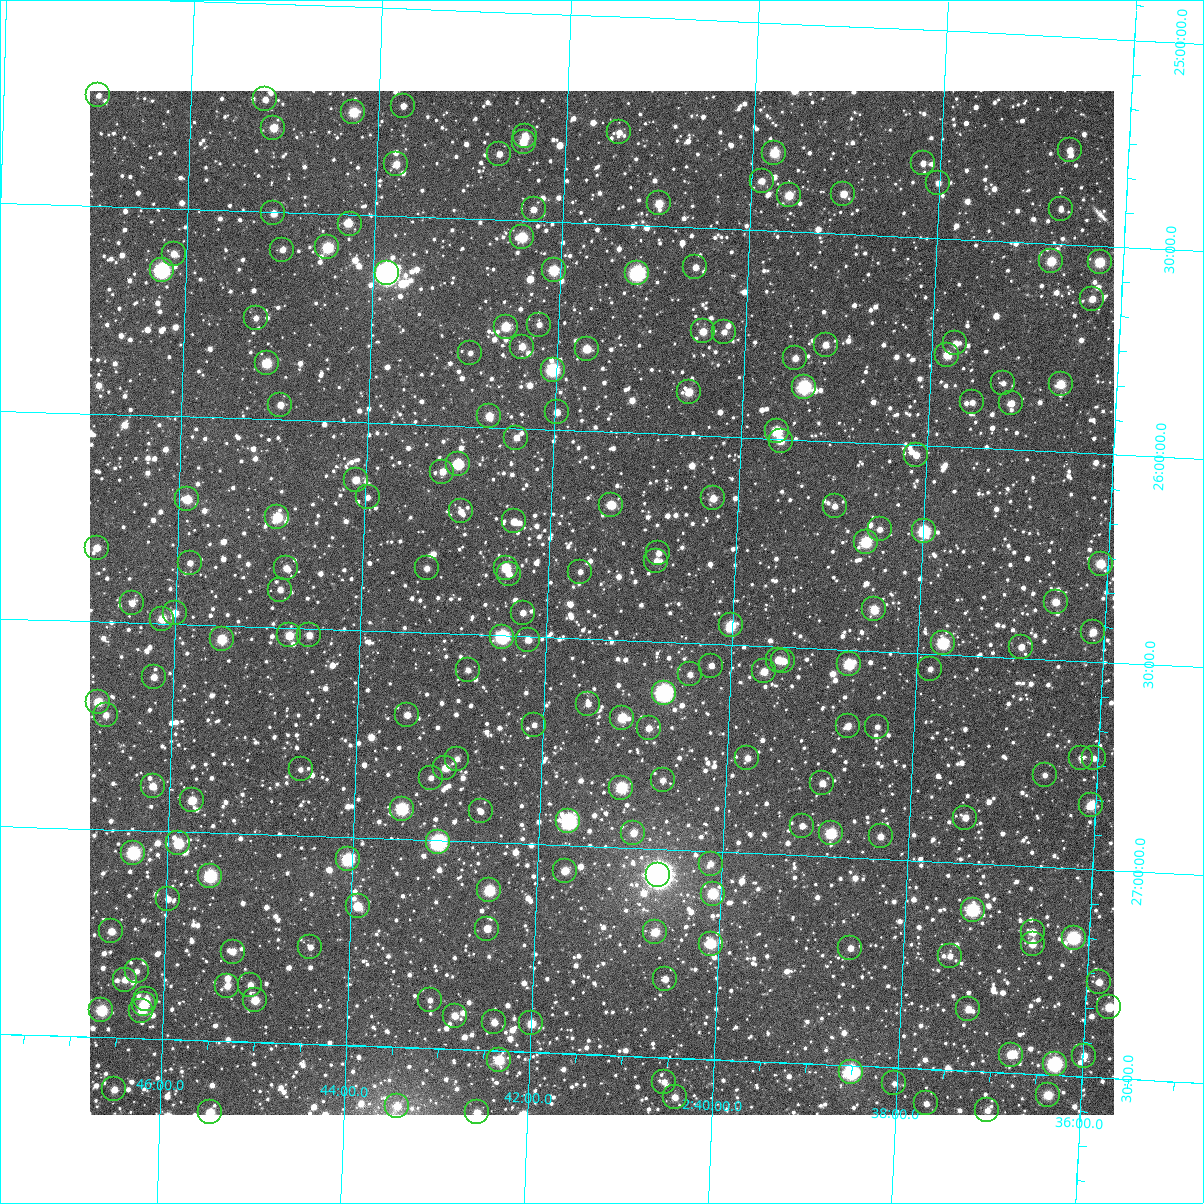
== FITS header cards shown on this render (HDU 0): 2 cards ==
NAXIS1  =                 1024
NAXIS2  =                 1024

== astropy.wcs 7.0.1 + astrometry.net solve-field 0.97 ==
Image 1024 x 1024 px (HDU 0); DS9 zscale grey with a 90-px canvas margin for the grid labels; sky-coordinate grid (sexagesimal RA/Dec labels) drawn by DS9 from the SOLVED WCS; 198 Tycho-2 reference stars matched to detected sources circled (green)
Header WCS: RA---TAN-SIP/DEC--TAN-SIP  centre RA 02:41:25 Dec +26:25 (40.35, +26.41 deg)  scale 8.67 arcsec/px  FOV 148.0' x 148.0'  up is +178 deg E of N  parity flipped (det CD > 0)
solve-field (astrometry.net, Tycho-2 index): VERIFIED the header's WCS against the Tycho-2 star catalogue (verified at 6 index scales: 16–198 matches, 0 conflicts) and refined it, rather than solving blind
Solved WCS: RA---TAN-SIP/DEC--TAN-SIP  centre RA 02:41:25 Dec +26:25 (40.35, +26.41 deg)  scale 8.67 arcsec/px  FOV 148.0' x 148.0'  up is +178 deg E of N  parity flipped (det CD > 0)
The solver's refit moves the header's centre by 0.15 arcsec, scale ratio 1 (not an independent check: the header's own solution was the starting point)
Tycho-2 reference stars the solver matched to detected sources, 198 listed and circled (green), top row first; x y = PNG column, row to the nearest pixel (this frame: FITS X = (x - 90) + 1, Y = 1024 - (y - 91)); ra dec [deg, ICRS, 3 dp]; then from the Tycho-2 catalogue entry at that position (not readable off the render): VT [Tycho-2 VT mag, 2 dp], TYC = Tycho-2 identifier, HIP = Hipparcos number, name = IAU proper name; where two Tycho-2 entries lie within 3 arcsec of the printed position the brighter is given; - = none
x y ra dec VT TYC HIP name
98 95 41.747 +25.233 11.62 1772-2-1 - -
265 99 41.303 +25.230 11.80 1772-739-1 - -
403 106 40.935 +25.235 11.40 1772-37-1 - -
353 112 41.067 +25.254 9.86 1772-756-1 - -
273 128 41.278 +25.298 10.74 1772-903-1 - -
619 132 40.358 +25.279 11.59 1772-139-1 - -
525 136 40.608 +25.296 10.91 1772-964-1 - -
524 142 40.611 +25.311 10.63 1772-669-1 - -
1070 150 39.157 +25.273 11.67 1771-454-1 - -
774 153 39.942 +25.311 9.99 1772-862-1 - -
499 154 40.675 +25.342 11.94 1772-659-1 - -
923 163 39.546 +25.321 12.17 1771-1215-1 - -
396 164 40.948 +25.375 11.20 1772-344-1 - -
762 181 39.973 +25.381 11.35 1772-222-1 - -
938 183 39.503 +25.367 12.25 1771-460-1 - -
843 194 39.754 +25.404 10.93 1771-994-1 - -
789 195 39.899 +25.413 10.59 1772-718-1 - -
659 203 40.244 +25.446 10.67 1772-732-1 - -
534 209 40.578 +25.472 11.32 1772-969-1 - -
1061 209 39.173 +25.416 12.27 1771-1190-1 - -
273 213 41.271 +25.504 11.35 1772-200-1 - -
350 224 41.065 +25.523 10.74 1772-986-1 12781 -
522 237 40.606 +25.539 9.73 1772-271-1 - -
327 247 41.125 +25.581 10.04 1772-676-1 - -
282 250 41.244 +25.590 11.66 1772-412-1 - -
174 254 41.534 +25.609 11.22 1772-216-1 - -
1051 261 39.191 +25.542 10.19 1771-1210-1 - -
1100 262 39.062 +25.539 9.80 1771-269-1 12131 -
695 267 40.140 +25.595 11.58 1772-293-1 - -
162 270 41.563 +25.650 7.97 1772-530-1 12926 -
554 270 40.517 +25.616 9.76 1772-396-1 - -
387 273 40.964 +25.638 6.40 1772-41-1 12744 -
637 273 40.295 +25.615 8.22 1772-976-1 12524 -
1092 299 39.077 +25.628 11.09 1771-338-1 - -
256 318 41.309 +25.757 12.11 1772-818-1 - -
539 325 40.551 +25.749 12.47 1772-202-1 - -
506 327 40.640 +25.757 10.13 1772-469-1 - -
703 331 40.112 +25.749 10.74 1772-6-1 - -
724 332 40.056 +25.748 12.39 1772-75-1 - -
955 343 39.437 +25.751 11.94 1771-658-1 - -
826 345 39.783 +25.769 11.55 1772-18-1 - -
522 347 40.594 +25.803 11.38 1772-12-1 - -
587 349 40.421 +25.802 10.63 1772-885-1 - -
470 353 40.732 +25.823 12.17 1772-919-1 - -
947 355 39.457 +25.779 10.45 1771-780-1 - -
795 358 39.863 +25.804 11.43 1772-761-1 - -
267 363 41.276 +25.865 9.90 1772-575-1 - -
553 370 40.511 +25.856 8.84 1772-252-1 - -
1003 383 39.304 +25.841 12.37 1771-636-1 - -
1061 384 39.150 +25.836 10.35 1771-287-1 - -
804 387 39.836 +25.872 8.80 1772-495-1 - -
689 392 40.144 +25.897 10.80 1772-44-1 - -
972 402 39.384 +25.891 11.96 1771-678-1 - -
1011 403 39.280 +25.888 11.30 1771-731-1 - -
280 405 41.235 +25.964 11.36 1772-228-1 - -
557 412 40.494 +25.958 11.55 1772-368-1 - -
489 416 40.675 +25.973 10.57 1772-428-1 - -
777 431 39.903 +25.982 9.57 1772-254-1 - -
516 438 40.600 +26.023 11.35 1772-427-1 - -
781 441 39.892 +26.005 11.22 1772-38-1 - -
916 455 39.527 +26.024 11.28 1771-1247-1 - -
458 464 40.755 +26.092 10.12 1772-502-1 - -
442 472 40.795 +26.111 11.12 1772-551-1 - -
356 480 41.026 +26.139 11.40 1772-48-1 - -
368 497 40.993 +26.180 11.95 1772-720-1 - -
713 498 40.066 +26.150 10.99 1772-261-1 - -
187 499 41.477 +26.199 10.24 1772-431-1 - -
611 505 40.339 +26.175 10.61 1772-42-1 - -
835 506 39.740 +26.156 12.21 1771-472-1 - -
461 511 40.742 +26.206 11.70 1772-845-1 - -
277 517 41.234 +26.235 9.84 1772-592-1 - -
514 521 40.598 +26.225 11.13 1772-145-1 - -
880 529 39.616 +26.207 11.90 1771-1008-1 - -
924 531 39.497 +26.206 8.91 1771-238-1 12270 -
866 542 39.651 +26.239 9.40 1771-682-1 - -
97 548 41.716 +26.322 11.27 1776-1224-1 - -
658 553 40.208 +26.287 11.96 1776-1077-1 - -
656 561 40.211 +26.305 11.99 1776-915-1 - -
190 563 41.465 +26.352 11.74 1776-811-1 - -
1101 564 39.019 +26.264 10.20 1775-1517-1 - -
286 568 41.205 +26.357 11.31 1776-808-1 - -
427 568 40.828 +26.346 12.13 1776-868-1 - -
506 568 40.616 +26.337 10.02 1776-1028-1 - -
580 572 40.415 +26.339 12.01 1776-1142-1 - -
509 574 40.606 +26.352 12.97 1776-1374-1 - -
280 590 41.220 +26.409 11.54 1776-795-1 - -
1056 602 39.135 +26.361 11.00 1775-1214-1 - -
132 603 41.617 +26.453 11.32 1776-959-1 - -
874 609 39.621 +26.400 10.53 1775-890-1 - -
175 613 41.501 +26.474 11.06 1776-935-1 - -
523 613 40.565 +26.444 11.78 1776-1047-1 - -
162 619 41.533 +26.488 10.65 1776-1215-1 - -
731 625 40.004 +26.454 9.83 1776-1150-1 - -
1093 632 39.030 +26.429 10.87 1775-1325-1 - -
289 635 41.191 +26.519 10.51 1776-1238-1 - -
309 635 41.137 +26.516 11.22 1776-1252-1 - -
502 637 40.618 +26.503 8.60 1776-1388-1 - -
222 639 41.372 +26.533 9.89 1776-984-1 - -
528 640 40.548 +26.508 11.45 1776-1307-1 - -
943 643 39.432 +26.474 9.14 1775-1160-1 - -
1021 647 39.221 +26.474 11.91 1775-1569-1 - -
778 660 39.873 +26.532 11.02 1776-912-1 - -
783 661 39.859 +26.534 11.33 1776-645-1 - -
849 664 39.682 +26.535 9.44 1775-1429-1 - -
711 666 40.052 +26.553 11.59 1776-1166-1 - -
930 669 39.463 +26.537 12.11 1775-937-1 - -
468 670 40.707 +26.587 12.26 1776-830-1 - -
764 671 39.909 +26.561 11.15 1776-1369-1 - -
690 674 40.109 +26.576 11.99 1776-1104-1 - -
154 677 41.552 +26.629 11.61 1776-815-1 - -
664 693 40.176 +26.622 7.90 1776-934-1 12491 -
98 702 41.701 +26.693 10.34 1776-717-1 - -
588 704 40.380 +26.657 11.47 1776-1192-1 - -
106 715 41.678 +26.725 11.34 1776-1105-1 - -
407 715 40.866 +26.700 11.14 1776-1163-1 - -
622 718 40.287 +26.687 10.06 1776-1088-1 - -
534 725 40.523 +26.713 11.89 1776-1030-1 - -
848 726 39.678 +26.684 12.48 1775-1058-1 - -
877 727 39.598 +26.682 12.31 1775-956-1 - -
649 728 40.214 +26.710 11.44 1776-1197-1 - -
747 758 39.944 +26.771 11.42 1776-1279-1 - -
1081 758 39.046 +26.733 11.83 1775-848-1 - -
1094 758 39.011 +26.732 12.06 1775-1350-1 - -
457 759 40.727 +26.802 11.73 1776-985-1 - -
445 768 40.759 +26.824 11.02 1776-642-1 - -
301 769 41.148 +26.840 11.77 1776-759-1 - -
1045 775 39.141 +26.779 12.16 1775-969-1 - -
431 778 40.796 +26.849 11.85 1776-944-1 - -
663 780 40.170 +26.833 11.50 1776-1066-1 - -
822 783 39.739 +26.824 12.39 1775-1012-1 - -
153 786 41.546 +26.893 10.97 1776-789-1 - -
621 788 40.281 +26.855 9.38 1776-1148-1 - -
192 800 41.438 +26.923 10.77 1776-1358-1 - -
1091 805 39.012 +26.846 10.23 1775-1128-1 - -
402 809 40.872 +26.927 8.91 1776-1061-1 12721 -
481 811 40.658 +26.926 11.61 1776-820-1 - -
965 818 39.349 +26.891 12.12 1775-983-1 - -
568 821 40.420 +26.941 8.27 1776-706-1 12571 -
802 826 39.788 +26.929 12.06 1776-655-1 - -
633 833 40.244 +26.963 11.44 1776-1217-1 - -
831 833 39.710 +26.944 9.63 1775-854-1 - -
881 836 39.576 +26.946 12.13 1775-1203-1 - -
438 842 40.770 +27.004 8.10 1776-689-1 12696 -
178 843 41.472 +27.028 9.61 1776-976-1 - -
133 853 41.593 +27.054 8.81 1776-776-1 - -
348 859 41.013 +27.053 8.90 1776-1131-1 - -
711 864 40.031 +27.029 11.53 1776-933-1 - -
565 871 40.425 +27.061 10.76 1776-941-1 - -
658 875 40.171 +27.061 5.31 1776-1396-1 12489 -
210 876 41.383 +27.104 8.92 1776-1259-1 - -
489 890 40.626 +27.115 9.36 1776-1134-1 - -
713 894 40.023 +27.101 9.76 1776-1256-1 - -
168 899 41.495 +27.163 12.09 1776-679-1 - -
358 906 40.981 +27.165 10.19 1776-991-1 - -
973 910 39.318 +27.112 8.69 1775-1082-1 12214 -
487 929 40.628 +27.207 11.07 1776-1350-1 - -
111 931 41.645 +27.245 10.91 1776-897-1 - -
655 932 40.174 +27.199 10.46 1776-661-1 - -
1033 932 39.152 +27.158 10.91 1775-997-1 - -
1074 938 39.041 +27.167 8.71 1775-1281-1 12124 -
711 944 40.022 +27.222 9.69 1776-1190-1 - -
1033 944 39.151 +27.186 11.15 1775-1236-1 - -
310 947 41.106 +27.267 12.09 1776-817-1 - -
850 948 39.643 +27.218 11.65 1775-1184-1 - -
233 952 41.315 +27.284 11.39 1776-1198-1 - -
950 956 39.373 +27.225 11.61 1775-959-1 - -
137 971 41.574 +27.339 11.95 1776-1089-1 - -
665 979 40.141 +27.312 11.35 1776-917-1 - -
125 980 41.605 +27.360 11.62 1776-346-1 - -
1099 982 38.966 +27.270 11.28 1775-1459-1 - -
250 985 41.264 +27.363 11.84 1776-494-1 - -
227 986 41.326 +27.367 11.50 1776-332-1 - -
146 999 41.546 +27.406 11.28 1776-407-1 - -
255 1000 41.251 +27.400 10.45 1776-378-1 - -
430 1000 40.776 +27.385 12.06 1776-365-1 - -
144 1004 41.552 +27.418 10.14 1776-404-1 - -
1109 1007 38.935 +27.329 10.30 1775-1299-1 - -
968 1009 39.316 +27.351 11.11 1775-904-1 - -
101 1010 41.666 +27.436 9.70 1776-444-1 - -
141 1011 41.557 +27.435 10.57 1776-434-1 - -
455 1016 40.707 +27.420 11.41 1776-397-1 - -
494 1022 40.600 +27.432 11.30 1776-363-1 - -
531 1023 40.499 +27.431 10.50 1776-370-1 - -
1011 1055 39.195 +27.455 10.74 1775-167-1 - -
1084 1056 38.996 +27.449 11.25 1775-309-1 - -
499 1060 40.582 +27.522 9.82 1776-481-1 - -
1055 1064 39.075 +27.472 8.18 1775-269-1 - -
851 1072 39.625 +27.515 8.32 1775-633-1 - -
664 1082 40.132 +27.559 11.80 1776-251-1 - -
894 1083 39.508 +27.538 12.61 1775-549-1 - -
114 1089 41.625 +27.625 11.24 1776-244-1 - -
1048 1095 39.089 +27.548 10.18 1775-561-1 - -
675 1097 40.102 +27.595 11.31 1776-335-1 - -
926 1103 39.418 +27.583 12.66 1775-445-1 - -
397 1106 40.856 +27.642 11.16 1776-119-1 - -
987 1110 39.251 +27.592 11.86 1775-482-1 - -
210 1112 41.363 +27.673 10.45 1776-122-1 - -
477 1112 40.638 +27.651 11.21 1776-206-1 - -